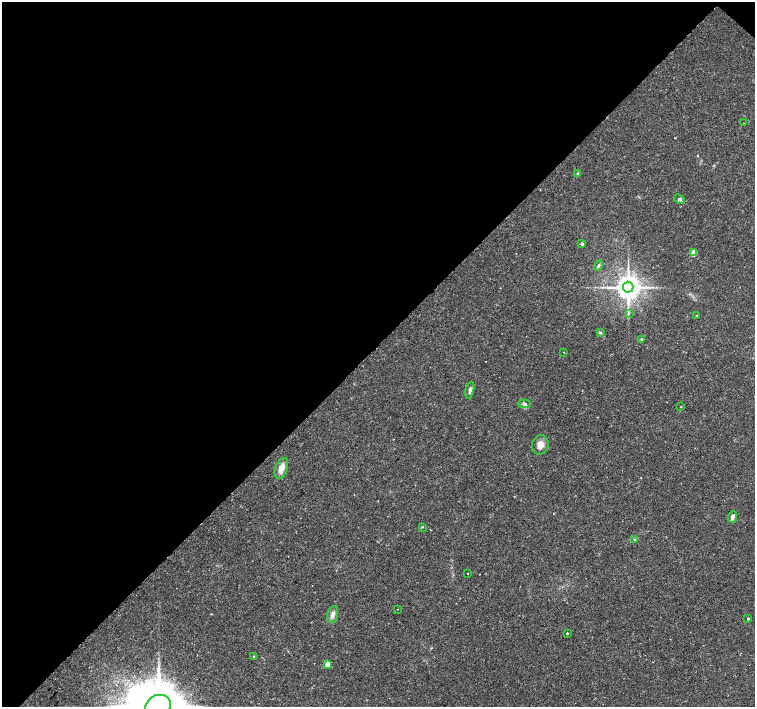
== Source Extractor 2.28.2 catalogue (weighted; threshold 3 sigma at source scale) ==
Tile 2 of 4 x 4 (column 2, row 1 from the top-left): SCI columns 1516-3021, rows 4463-5871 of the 6035 x 6035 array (HDU 1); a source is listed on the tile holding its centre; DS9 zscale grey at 2 x 2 block average (1 PNG px = mean of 2 x 2 image px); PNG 757 x 709 px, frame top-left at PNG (2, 2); each listed source drawn as its Kron ellipse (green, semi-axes under 4 px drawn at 4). Shown black and unused: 49% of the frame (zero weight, under 2 of 3 exposures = <1% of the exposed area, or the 3 px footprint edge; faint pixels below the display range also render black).
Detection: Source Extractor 2.28.2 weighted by HDU 2 'WHT'; one run over the whole footprint, this tile lists its part. Background 0.0488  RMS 0.0036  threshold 0.0161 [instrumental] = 3 sigma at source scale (4.5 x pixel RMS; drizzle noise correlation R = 1.50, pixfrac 1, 0.0396/0.0396 arcsec/px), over >= 5 px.
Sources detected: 30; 2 cosmic-ray / hot-pixel residue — neither listed nor drawn; the other 28 listed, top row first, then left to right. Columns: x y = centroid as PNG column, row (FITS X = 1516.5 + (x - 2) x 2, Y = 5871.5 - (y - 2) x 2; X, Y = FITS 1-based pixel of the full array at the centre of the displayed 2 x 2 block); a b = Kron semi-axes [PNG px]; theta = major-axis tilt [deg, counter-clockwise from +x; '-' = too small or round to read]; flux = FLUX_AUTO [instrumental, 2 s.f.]
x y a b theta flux
743 123 2 2 - 0.25
577 173 3 3 - 0.78
679 199 5 3 - 1.2
582 244 3 2 - 2.1
694 253 3 3 - 14
599 265 5 3 - 1.2
628 287 5 5 - 1100
629 313 3 2 - 0.8
696 315 2 2 - 0.72
600 332 4 3 - 1
641 340 3 3 - 1.6
564 352 2 2 - 0.4
470 390 8 4 79 2.7
524 404 6 3 -3 1.7
681 407 2 2 - 0.61
540 445 10 8 69 6
281 468 11 6 69 7.7
733 517 6 3 67 3.2
422 527 3 2 - 0.62
635 540 3 3 - 0.83
467 574 2 2 - 0.58
397 609 2 2 - 0.36
333 614 8 5 77 3.3
748 618 2 2 - 1.6
567 633 2 2 - 1.6
254 657 3 2 - 1.4
327 664 3 2 - 13
158 706 13 11 28 6500
Isophote crosses this tile's border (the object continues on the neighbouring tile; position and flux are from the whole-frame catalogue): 1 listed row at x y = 158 706
Diffuse or blended objects may show on this block-average render without a row.